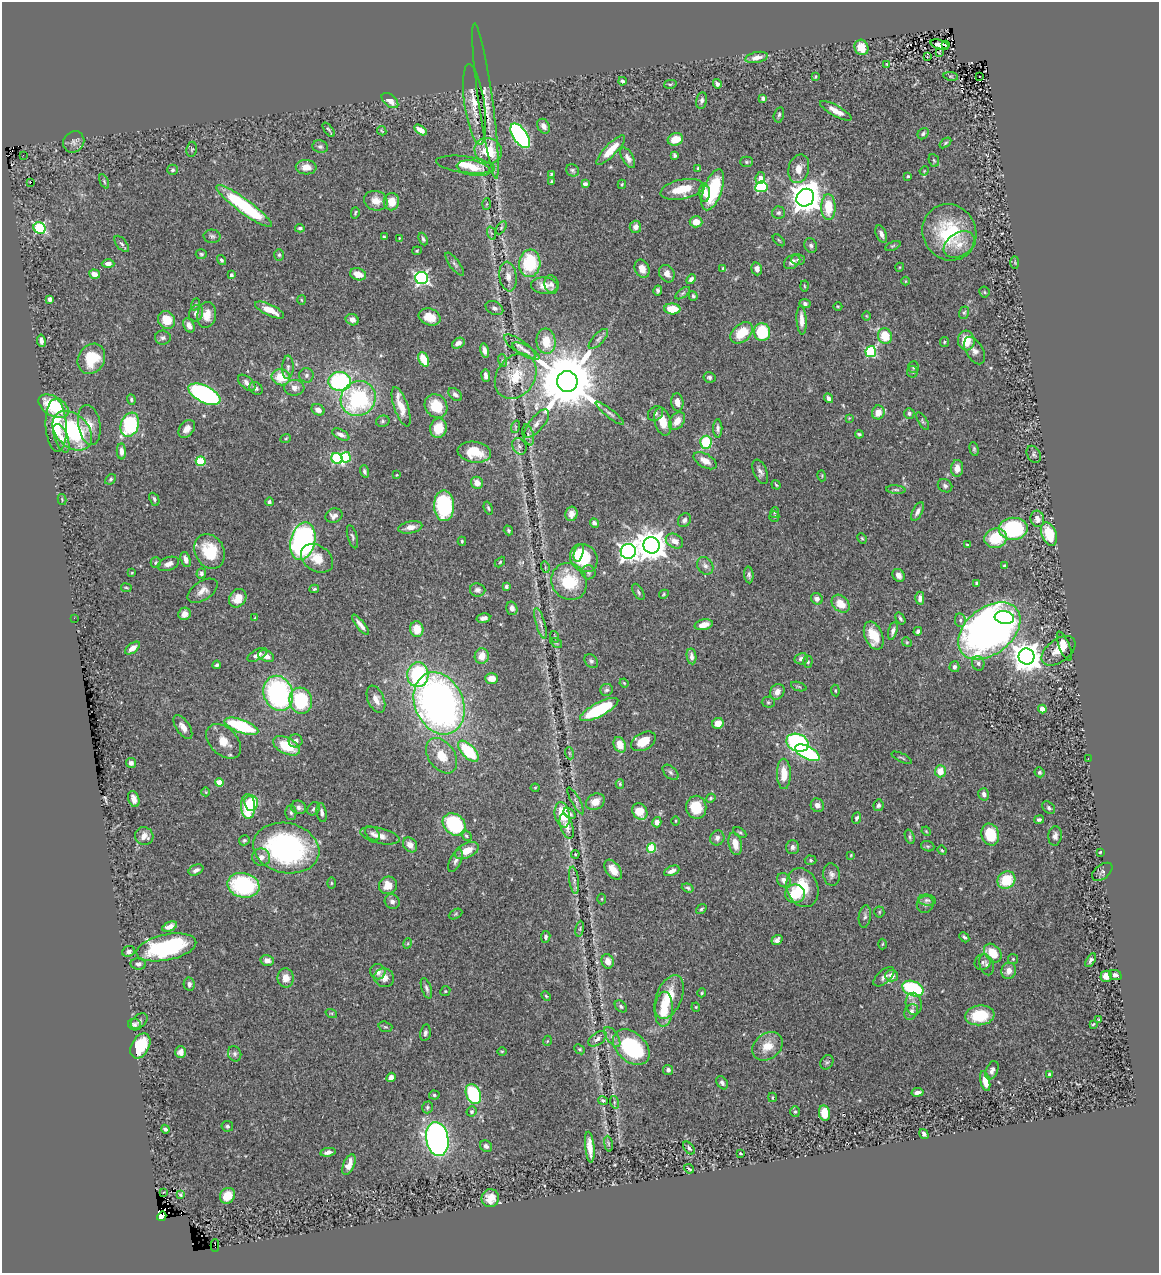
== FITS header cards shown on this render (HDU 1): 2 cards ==
NAXIS1  =                 1157
NAXIS2  =                 1271

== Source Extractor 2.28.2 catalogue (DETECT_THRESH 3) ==
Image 1157 x 1271 px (HDU 1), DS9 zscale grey, 1 PNG px = 1 image px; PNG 1161 x 1275 px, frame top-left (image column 1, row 1271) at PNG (2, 2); each listed source drawn as its Kron ellipse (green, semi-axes under 4 px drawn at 4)
Background 0.899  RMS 0.032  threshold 0.095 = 3 sigma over >= 5 px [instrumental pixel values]
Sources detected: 514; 1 with non-positive FLUX_AUTO (blend fragments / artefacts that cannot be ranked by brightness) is neither listed nor drawn; of the other 513, the 500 brightest by FLUX_AUTO listed and drawn (13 fainter detections omitted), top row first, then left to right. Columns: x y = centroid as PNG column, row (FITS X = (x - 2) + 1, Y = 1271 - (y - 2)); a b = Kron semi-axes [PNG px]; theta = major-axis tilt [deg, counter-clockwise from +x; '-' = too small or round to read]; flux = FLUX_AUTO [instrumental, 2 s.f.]
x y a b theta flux
945 44 2 2 - 4.7
940 45 10 4 -19 3.2
861 47 8 7 - 33
939 52 3 2 - 1.9
757 57 11 5 12 14
927 57 4 2 - 16
887 64 3 2 - 1.9
951 76 7 3 -8 2.9
979 76 3 2 - 4.7
815 77 4 3 - 2.6
622 81 4 3 - 5
670 84 6 3 14 2.7
717 84 5 3 - 5.5
763 98 4 3 - 7.4
702 100 8 5 79 6.9
390 101 10 5 -41 19
485 101 78 7 -82 39
474 104 41 10 -82 36
836 111 18 5 -29 21
779 115 8 5 76 4.1
544 126 8 6 -59 11
329 130 8 2 -53 3.3
420 130 7 4 -34 20
382 131 5 2 - 2.1
923 134 6 5 - 4.3
520 136 14 7 -56 430
675 139 8 6 18 34
74 142 11 10 - 11
945 143 7 4 37 3
320 147 8 6 -13 5
192 149 8 5 82 3.6
611 150 20 6 46 41
488 151 14 12 -24 72
23 155 2 2 - 13
674 155 4 3 - 4.3
628 158 11 5 -60 10
934 160 7 5 -68 3.4
746 162 6 5 - 3.6
466 165 30 8 -7 37
306 167 10 7 -3 22
473 168 17 7 -10 28
698 168 4 3 - 2.5
799 169 15 10 75 24
173 170 5 5 - 4.6
573 170 7 6 - 4.4
924 171 5 3 - 1.6
551 174 4 3 - 2.4
908 176 3 3 - 2.8
760 178 6 5 - 12
104 181 8 4 -64 3
551 181 4 3 - 2.1
30 182 3 3 - 55
585 184 4 4 - 6.3
622 184 5 3 - 2.4
761 187 6 5 - 180
682 189 22 9 12 56
713 190 21 9 70 130
705 193 9 5 -88 17
805 198 9 8 - 3700
376 201 12 9 -14 23
391 202 8 8 - 30
487 204 6 4 87 2.5
244 206 34 7 -36 210
828 207 13 7 -89 56
355 213 6 3 76 2.8
778 213 6 6 - 4.9
696 222 6 5 - 28
635 227 6 5 - 11
40 228 6 5 - 220
300 228 5 3 - 4.2
501 228 7 4 59 3.1
949 232 29 26 -59 150
491 233 7 4 -71 3.3
881 234 9 5 -67 9.3
212 236 8 6 -3 5.8
384 237 4 4 - 3.2
399 238 3 2 - 1.9
423 239 6 4 -66 4.2
779 240 7 3 -45 2.3
122 244 10 5 -52 5.9
959 245 17 11 34 28
811 246 7 6 - 5.7
893 246 8 4 23 3.2
417 251 5 4 - 2.3
201 254 6 5 - 3.9
279 255 6 5 - 3.7
798 259 7 5 2 4
221 260 5 4 - 4.2
792 262 9 6 35 11
530 263 14 10 83 120
1015 263 6 3 -90 2.2
108 264 6 4 -2 10
455 264 14 5 -53 6.3
900 267 4 3 - 1.7
723 268 4 4 - 2.6
642 269 9 7 -67 18
757 269 6 5 - 11
94 274 5 4 - 13
358 274 8 6 -17 27
667 274 9 7 -64 13
231 275 4 3 - 6.7
508 276 15 8 -82 17
422 278 6 6 - 520
691 279 5 4 - 6.3
906 281 4 3 - 1.6
552 284 9 7 -78 7.6
544 285 13 8 -3 19
804 286 5 3 - 2
658 290 5 4 - 5.3
984 292 5 5 - 2.7
683 293 8 4 36 3.9
693 296 5 4 - 3.8
50 299 4 3 - 6.6
301 300 5 3 - 1.9
195 304 6 4 71 2.7
805 304 5 4 - 5.9
838 306 4 3 - 1.9
494 308 9 6 -27 6.7
672 309 8 5 -3 46
270 310 16 5 -26 33
196 313 8 7 - 9.7
964 313 6 5 - 3.4
207 315 13 9 80 26
866 316 4 3 - 1.7
430 317 11 8 -18 31
166 320 9 8 - 44
352 320 7 5 -24 10
802 320 14 5 -87 18
189 325 7 5 -63 13
762 332 9 8 - 97
742 333 13 8 41 51
885 336 8 7 - 53
163 338 8 7 - 6.2
598 339 13 5 46 7.7
966 340 10 8 -85 45
41 341 6 4 -80 8.1
546 341 13 9 -83 49
944 342 5 4 - 2.6
458 343 7 5 32 11
520 346 19 6 -34 12
485 350 7 4 -77 9.2
526 351 15 5 -29 10
974 351 15 8 -60 13
871 352 5 5 - 200
91 359 16 13 59 80
424 359 7 5 -64 44
502 360 6 4 -72 3.6
288 367 11 5 86 7.6
913 367 6 5 - 4.6
912 372 6 5 - 3.5
306 375 7 7 - 6.9
486 376 6 4 -82 8.7
516 376 24 19 54 73
281 377 9 8 - 52
709 377 6 5 - 4.9
340 381 11 9 -4 270
567 382 10 10 - 23000
247 383 10 5 -41 9.9
256 388 7 6 - 4.9
294 388 10 8 3 14
204 394 17 8 -26 490
455 394 8 5 -45 7.2
358 398 18 17 - 240
829 398 5 3 - 8.7
131 399 5 4 - 3.7
677 402 9 6 -83 15
53 406 16 9 -30 110
436 406 12 10 -53 49
401 407 20 7 -71 27
318 410 7 5 -28 11
878 412 7 6 - 24
610 413 18 4 -38 6.9
656 413 8 6 43 5.6
909 413 5 5 - 4.8
849 418 3 3 - 1.7
383 421 7 5 15 4.3
677 421 10 6 53 22
923 421 10 4 -59 3.7
663 422 14 8 -75 34
537 423 17 7 51 15
89 425 20 11 -79 27
130 425 12 9 70 180
56 426 26 10 -87 60
515 427 6 4 72 3.1
438 428 10 8 81 36
718 428 9 4 90 6.6
187 429 10 7 51 14
72 431 23 16 -45 200
341 434 9 5 -28 11
859 434 4 3 - 3.5
528 435 11 5 -76 7.6
61 438 15 6 -69 19
286 438 5 3 - 2.1
706 442 6 6 - 81
519 446 8 7 - 6.2
974 449 7 4 -76 3.8
121 451 8 4 -85 11
474 452 17 10 -9 49
1034 454 9 6 -63 5.3
346 457 5 5 - 120
337 458 6 5 - 210
200 461 5 4 - 110
705 461 13 7 -29 19
957 468 8 6 86 18
365 471 6 4 -72 5.3
760 472 13 6 -67 9.1
397 475 4 3 - 1.6
822 476 5 3 - 2
111 479 6 4 42 3.5
477 483 6 6 - 20
776 485 5 3 - 2.5
945 486 7 6 - 6.2
896 490 10 4 -5 4.4
62 499 5 3 - 2
154 499 7 4 -65 4.6
269 502 4 4 - 4.4
444 506 15 10 -89 200
488 508 6 3 -71 3
918 511 10 5 63 9.6
774 513 5 3 - 2.5
571 514 7 6 - 15
334 516 9 7 21 10
774 516 5 5 - 2.9
1037 519 8 7 - 11
684 520 7 6 - 7.8
594 523 5 4 - 6
410 527 12 6 11 15
1013 529 14 11 2 230
508 530 5 4 - 3.2
1049 534 12 7 -68 72
352 537 12 5 -74 5.4
862 538 6 4 -66 2.7
996 538 11 9 16 72
303 541 19 12 76 590
462 541 4 4 - 2.7
674 541 9 6 -28 18
652 545 8 8 - 3600
967 545 4 3 - 1.8
210 551 18 14 -61 82
628 551 7 7 - 1100
579 553 9 4 73 18
317 558 17 12 -34 34
584 558 15 13 -48 100
186 559 8 5 -72 12
500 562 6 4 46 2.4
156 563 5 5 - 3.2
168 564 11 6 20 11
705 566 9 7 -54 10
1004 566 3 3 - 3.3
545 567 6 3 -74 2.3
588 572 7 7 - 5.1
132 573 4 2 - 1.8
201 573 5 4 - 5.3
749 575 8 4 -85 6.1
899 575 7 5 -54 11
569 582 19 17 -57 91
976 583 3 3 - 2.8
506 587 4 4 - 3.5
126 588 5 3 - 2.3
314 589 5 3 - 3
478 590 8 6 -8 6.8
203 591 17 9 33 18
638 592 9 4 -59 4.1
664 594 5 4 - 2.9
238 598 10 8 55 26
920 598 6 4 89 11
817 599 6 5 - 8.8
841 604 10 7 -42 32
512 608 7 5 -76 8.4
184 614 6 6 - 16
74 618 2 2 - 34
255 618 3 3 - 1.8
483 618 7 4 12 8.1
900 618 6 4 -55 4.2
1004 618 10 6 -8 92
960 620 7 5 -81 5.1
540 623 16 4 -74 9
360 625 12 4 -51 12
704 625 9 5 13 23
417 629 8 6 -78 43
893 631 9 4 74 8.1
918 631 4 4 - 5.6
989 631 35 23 38 1500
874 636 14 9 -68 54
555 637 6 3 -72 2.2
907 642 5 4 - 2.5
556 643 6 4 -34 2.8
1064 646 15 5 -68 12
132 648 8 5 38 15
1058 651 19 11 38 31
257 655 11 5 28 10
266 656 8 5 -20 15
482 656 8 7 - 23
691 656 8 4 -80 9.3
1026 656 8 8 - 3500
801 659 7 5 12 8.2
591 661 7 6 - 5.3
808 662 6 4 88 3.4
978 663 7 6 - 8.3
217 665 4 3 - 4.1
954 667 5 5 - 6.1
418 675 12 10 84 200
492 678 6 5 - 21
624 683 4 3 - 1.8
799 687 8 3 -19 2.6
606 690 6 6 - 4.6
835 690 6 4 -84 2.6
777 692 8 6 54 14
278 693 18 14 -70 380
376 699 14 8 -67 18
301 701 13 11 -75 130
768 702 6 5 - 3.9
439 703 32 24 -67 1200
1042 709 4 4 - 33
599 710 21 7 28 140
718 723 6 5 - 24
241 726 18 6 -19 180
183 727 13 6 -56 14
224 741 20 13 -44 31
296 741 7 6 - 7.7
643 741 13 8 29 40
798 743 11 8 -24 310
620 745 8 6 -66 26
286 746 14 8 -26 75
468 751 13 6 -47 130
569 753 6 4 -71 2.6
807 753 13 6 -28 230
442 756 19 13 -55 43
902 758 11 3 -25 3.3
1088 759 3 2 - 17
131 763 5 5 - 8.5
940 771 6 5 - 29
670 772 9 5 -42 5.5
1039 772 5 4 - 3.9
784 774 15 7 -89 35
219 783 4 4 - 56
620 784 5 4 - 2.6
535 788 4 4 - 2
206 792 4 3 - 1.7
984 794 6 5 - 8.4
711 798 5 4 - 3
134 799 8 5 -72 14
576 801 15 4 -61 6.1
595 802 10 7 28 23
251 803 7 7 - 78
817 805 7 6 - 12
878 805 6 5 - 5.4
248 806 12 7 -87 130
299 807 8 6 -18 8.3
696 807 11 10 - 56
1049 808 7 5 -41 4.6
313 809 7 5 51 4.2
640 811 8 7 - 36
291 813 7 5 -89 5
322 813 9 5 -80 7.8
570 814 6 4 -39 4.9
562 815 13 7 -78 56
856 818 6 4 68 4.2
1039 820 5 4 - 5.2
676 821 4 3 - 2
657 822 5 4 - 12
454 824 12 10 -41 160
567 826 13 6 -71 14
926 831 5 4 - 2
740 832 7 4 -32 3.4
373 833 8 5 -42 7
990 834 11 8 -74 73
144 836 9 9 - 17
380 836 20 7 -13 20
466 836 6 4 -49 3.4
1055 836 10 6 85 11
910 837 7 4 -71 3.9
717 838 7 7 - 7.9
244 840 5 5 - 3.4
735 844 11 6 -77 24
410 845 8 6 -50 16
928 846 7 5 -19 3.6
793 847 7 6 - 7.4
286 848 33 25 -13 440
652 848 5 4 - 94
942 850 5 4 - 2.6
467 851 13 7 26 32
1100 852 3 2 - 1.8
575 854 4 4 - 2.1
851 855 4 3 - 1.8
261 857 9 8 - 13
811 860 6 4 -3 3
455 861 12 5 66 8.3
196 870 8 5 24 8.3
613 870 11 7 -54 22
672 871 8 4 24 11
1102 872 11 7 38 6
832 875 11 8 -83 9.3
574 880 13 5 -82 8.5
784 880 7 6 - 12
1006 880 9 8 - 71
331 883 6 4 -90 2.5
243 885 16 12 -11 230
388 885 9 8 - 28
688 888 6 4 -18 3.7
802 888 20 15 -69 73
795 894 10 9 - 63
602 899 5 3 - 2.1
927 900 9 5 -6 5.2
392 901 8 7 - 7.5
925 904 9 8 - 6.7
701 909 6 4 37 3.5
879 912 5 5 - 2.5
456 914 7 4 28 2.8
865 916 11 6 82 6.8
170 926 8 4 24 14
580 929 8 4 81 3.4
546 937 6 4 81 5.1
964 937 5 3 - 4.3
777 940 6 4 37 7.2
408 943 5 3 - 2.1
882 944 5 3 - 2.1
166 947 30 13 12 260
129 951 6 5 - 7
993 953 10 7 -50 45
1013 959 5 5 - 2.9
267 960 7 5 -15 13
1091 960 7 4 59 5
608 961 7 6 - 19
983 962 8 7 - 5.8
138 964 8 5 -5 9.4
987 965 11 7 -73 8
1009 971 8 7 - 17
378 972 8 7 - 14
1115 975 6 5 - 8.6
892 976 6 6 - 17
1106 976 5 5 - 22
884 977 12 6 41 9.5
286 978 9 8 - 22
384 978 10 9 - 17
189 984 6 5 - 6.6
426 988 11 5 -71 6.6
913 988 11 7 -22 220
445 991 5 4 - 2.7
702 993 4 3 - 2.6
546 996 5 3 - 2.5
669 997 23 12 68 61
914 1004 11 8 -81 10
621 1006 7 5 -42 4.3
696 1007 4 4 - 2.1
664 1009 17 9 88 60
911 1012 8 6 62 10
331 1013 6 3 -18 2.9
980 1015 15 10 7 78
1099 1020 3 3 - 2.6
139 1021 9 6 40 6.5
135 1024 6 6 - 5.9
1093 1024 3 2 - 2.2
385 1027 7 5 -18 3.7
425 1033 8 5 80 5.7
612 1037 11 5 -56 10
597 1039 10 6 35 12
547 1041 5 3 - 1.8
140 1046 13 8 62 75
767 1046 17 12 37 36
631 1047 21 14 -43 230
580 1049 6 4 -40 3
502 1051 5 3 - 2.1
180 1052 6 5 - 9.1
235 1054 8 6 -66 6.3
827 1062 7 6 - 4.4
668 1070 5 5 - 6.3
992 1070 10 6 66 9.3
1049 1074 3 3 - 2.4
391 1077 5 4 - 13
985 1081 10 4 -77 25
722 1083 7 5 -57 6.3
917 1092 6 3 10 7.9
473 1094 10 7 -67 170
434 1095 5 4 - 3.4
772 1097 4 3 - 2.6
603 1101 5 4 - 3.8
614 1102 6 4 -73 3.5
427 1107 6 5 - 3.8
472 1111 5 4 - 4.1
795 1112 5 4 - 3.2
824 1113 8 5 -79 42
227 1126 6 5 - 5.3
165 1129 4 4 - 6
924 1134 5 4 - 6.5
437 1139 17 11 -80 960
608 1144 8 4 -81 3.1
486 1146 6 5 - 6.5
590 1147 15 4 -85 21
689 1148 7 4 -51 4.2
328 1152 7 4 9 8.6
740 1153 3 2 - 2
349 1164 11 5 67 21
689 1169 5 2 - 3.1
163 1192 3 2 - 1.7
181 1195 4 3 - 3.2
227 1196 8 7 - 38
490 1198 9 8 - 21
162 1216 5 4 - 12000
215 1245 6 2 -90 60
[13 fainter detections neither listed nor drawn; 1 non-positive-flux detection neither listed nor drawn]